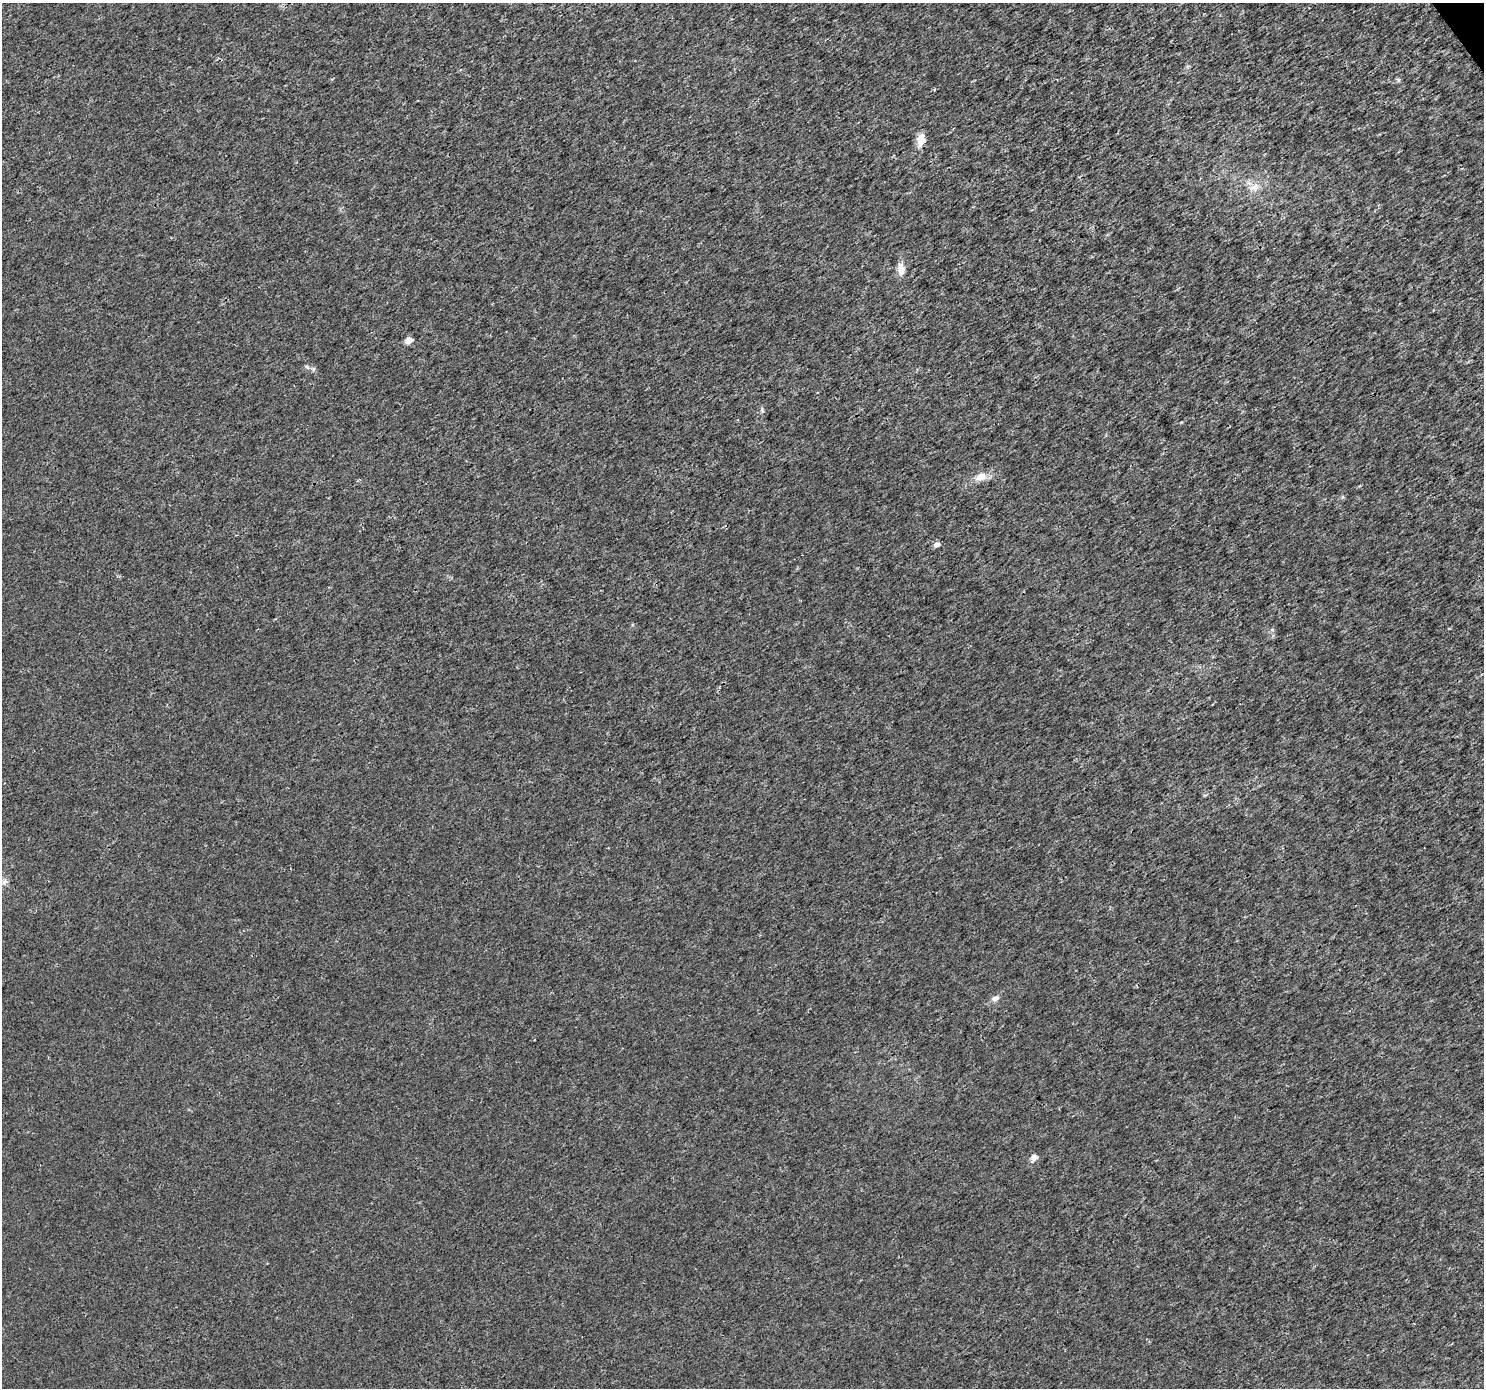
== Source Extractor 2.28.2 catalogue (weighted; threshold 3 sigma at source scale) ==
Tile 10 of 4 x 4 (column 2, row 3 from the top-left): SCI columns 1488-2969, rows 1574-2959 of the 5933 x 5856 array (HDU 1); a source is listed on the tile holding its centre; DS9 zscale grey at full resolution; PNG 1486 x 1390 px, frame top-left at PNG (2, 3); no overlay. Shown black and unused: <1% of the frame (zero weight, under 3 of 4 exposures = <1% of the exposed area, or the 3 px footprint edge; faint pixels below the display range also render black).
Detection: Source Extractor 2.28.2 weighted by HDU 2 'WHT'; one run over the whole footprint, this tile lists its part. Background 0.00147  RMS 0.0022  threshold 0.01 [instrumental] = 3 sigma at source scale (4.5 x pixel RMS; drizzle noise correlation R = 1.50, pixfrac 1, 0.0396/0.0396 arcsec/px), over >= 5 px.
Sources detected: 13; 1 inside a brighter listed object's ellipse — not listed separately; the other 12 listed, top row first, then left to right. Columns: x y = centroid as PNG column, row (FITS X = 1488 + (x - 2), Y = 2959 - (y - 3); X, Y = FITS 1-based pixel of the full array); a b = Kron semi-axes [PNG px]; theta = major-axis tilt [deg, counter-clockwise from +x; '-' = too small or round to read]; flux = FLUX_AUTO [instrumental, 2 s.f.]
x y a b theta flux
1399 80 6 4 -71 0.31
921 139 16 8 81 2.4
1254 187 14 9 28 2
901 269 15 9 -82 2
409 340 5 4 - 3.7
307 367 8 4 -36 0.48
762 410 8 4 -72 0.4
981 477 12 8 20 2.5
936 545 5 4 - 1.9
4 882 9 7 42 0.86
995 998 10 6 30 0.99
1034 1157 5 4 - 2.4